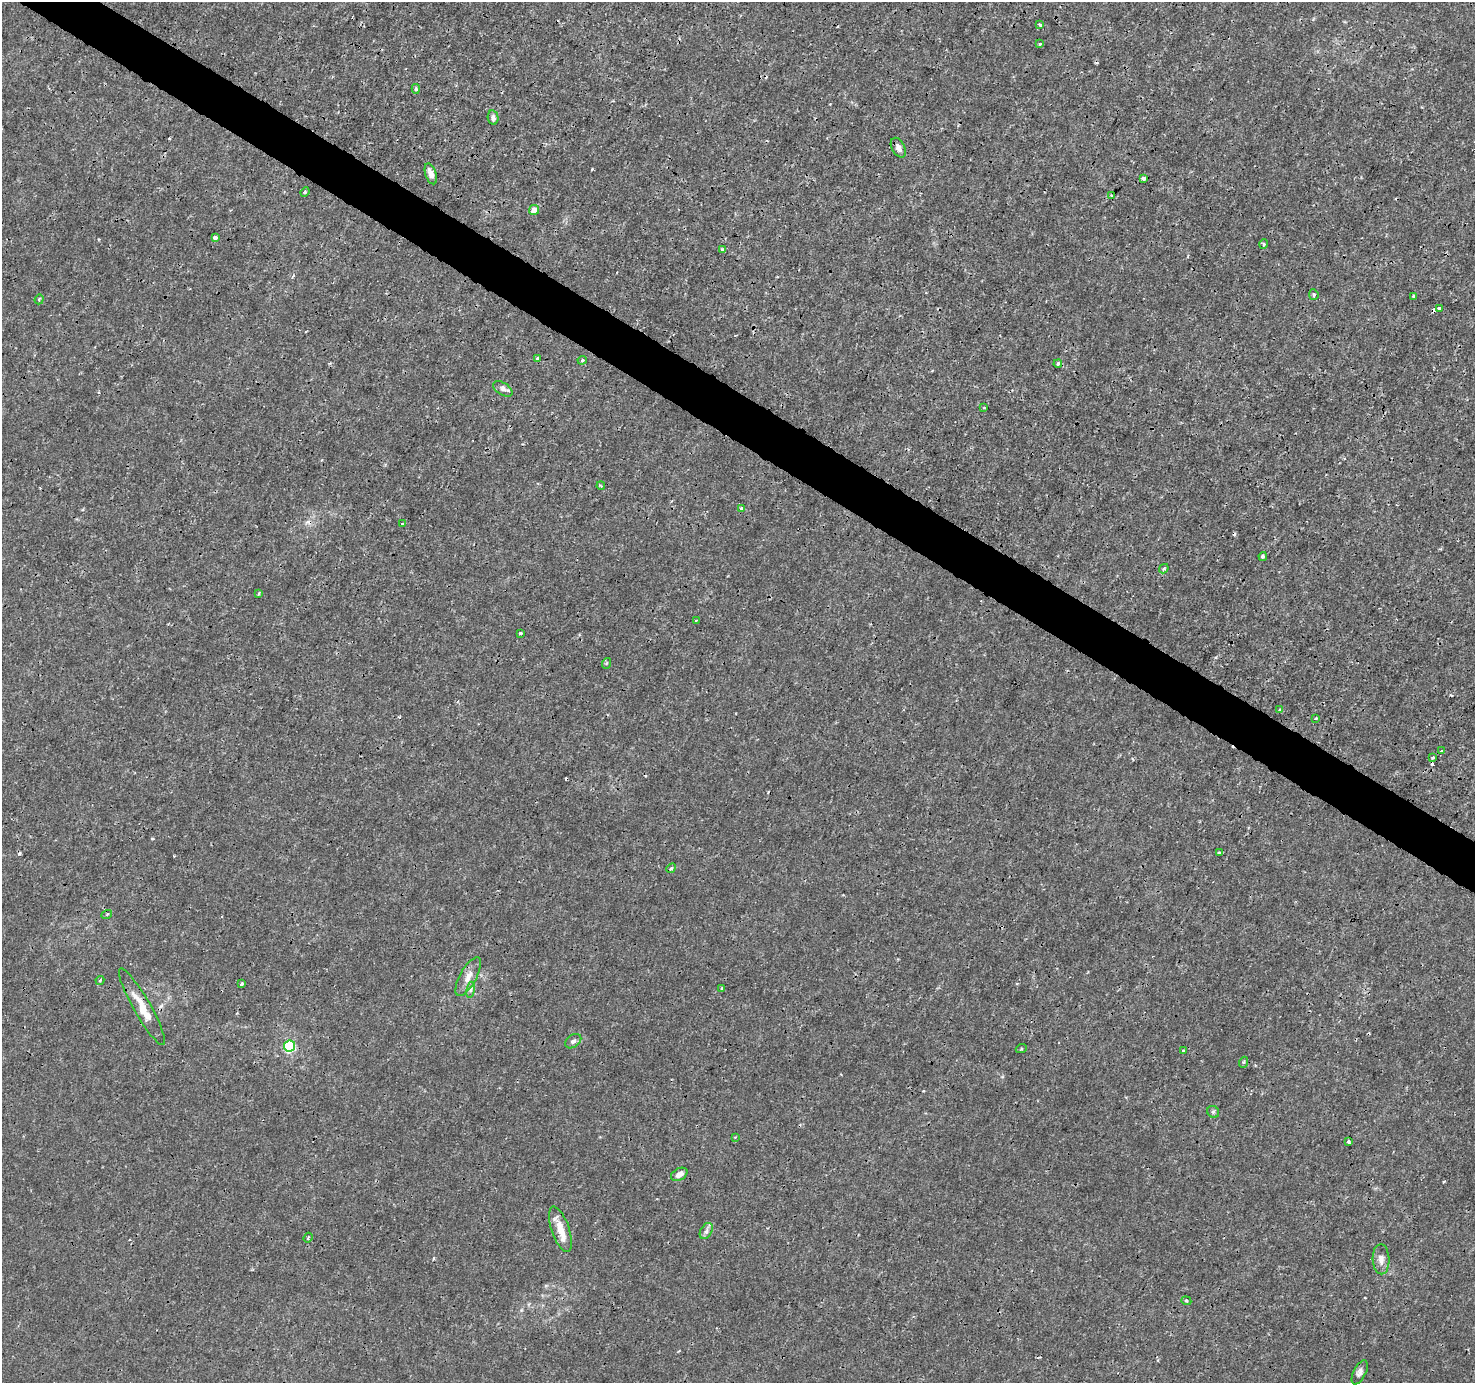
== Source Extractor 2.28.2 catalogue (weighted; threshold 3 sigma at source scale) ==
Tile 11 of 4 x 4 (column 3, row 3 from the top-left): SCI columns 2948-4420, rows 1569-2949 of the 5901 x 5965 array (HDU 1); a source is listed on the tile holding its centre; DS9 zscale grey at full resolution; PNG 1477 x 1385 px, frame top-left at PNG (2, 2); each listed source drawn as its Kron ellipse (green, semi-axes under 4 px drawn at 4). Shown black and unused: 4% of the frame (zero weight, under 3 of 4 exposures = <1% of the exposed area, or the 3 px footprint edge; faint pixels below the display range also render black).
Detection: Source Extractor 2.28.2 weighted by HDU 2 'WHT'; one run over the whole footprint, this tile lists its part. Background 1.47e-04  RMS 7.6e-04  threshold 0.00342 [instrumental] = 3 sigma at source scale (4.5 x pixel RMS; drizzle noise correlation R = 1.50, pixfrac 1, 0.0396/0.0396 arcsec/px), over >= 5 px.
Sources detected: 70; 10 cosmic-ray / hot-pixel residue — neither listed nor drawn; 1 inside a brighter listed object's ellipse — not listed separately; the other 59 listed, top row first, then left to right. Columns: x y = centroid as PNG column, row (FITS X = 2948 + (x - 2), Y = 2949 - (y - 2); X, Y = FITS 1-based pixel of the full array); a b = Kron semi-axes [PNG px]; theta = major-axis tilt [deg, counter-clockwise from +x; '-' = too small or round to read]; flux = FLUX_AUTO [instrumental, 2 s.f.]
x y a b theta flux
1040 25 3 3 - 0.16
1040 44 4 3 - 0.11
416 89 5 4 - 0.15
493 118 7 5 -80 0.24
898 148 10 6 -61 0.36
431 174 11 5 -71 0.48
1144 178 4 3 - 0.76
305 192 5 3 - 0.089
1112 196 3 3 - 0.22
534 210 5 5 - 0.76
215 237 4 4 - 0.36
1264 244 5 3 - 0.094
722 250 4 3 - 0.16
1314 295 5 4 - 0.12
1413 297 3 3 - 0.13
39 299 5 4 - 0.11
1439 308 4 3 - 0.29
537 359 4 3 - 0.27
582 360 5 4 - 0.11
1058 364 4 4 - 0.16
503 389 11 6 -31 0.28
984 408 4 3 - 0.069
601 486 4 3 - 0.083
742 509 4 3 - 0.28
402 524 4 2 - 0.066
1263 556 4 3 - 0.13
1164 569 5 4 - 0.14
259 593 4 3 - 0.077
696 621 3 3 - 0.51
520 633 3 3 - 0.19
607 663 5 3 - 0.076
1280 710 4 3 - 0.19
1316 718 3 2 - 0.061
1441 751 3 3 - 0.12
1433 757 3 2 - 0.11
1220 853 4 3 - 0.12
671 868 5 4 - 0.1
107 914 5 3 - 0.08
468 977 22 8 62 0.71
100 980 4 3 - 0.11
242 984 3 3 - 0.19
722 988 3 3 - 0.077
471 990 8 4 81 0.16
142 1007 44 8 -60 1.6
573 1041 9 6 36 0.24
290 1046 6 5 - 7.7
1021 1049 5 3 - 0.078
1184 1051 3 3 - 0.17
1244 1062 5 3 - 0.11
1213 1112 6 5 - 0.14
735 1137 3 2 - 0.069
1349 1142 3 3 - 0.15
679 1174 9 6 30 0.42
560 1229 24 8 -71 1.2
706 1231 9 5 60 0.26
308 1238 5 3 - 0.15
1381 1259 15 8 -88 0.54
1186 1301 5 4 - 0.1
1360 1372 13 6 63 0.3
Overlapping masked pixels (flux is a lower limit): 1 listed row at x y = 142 1007